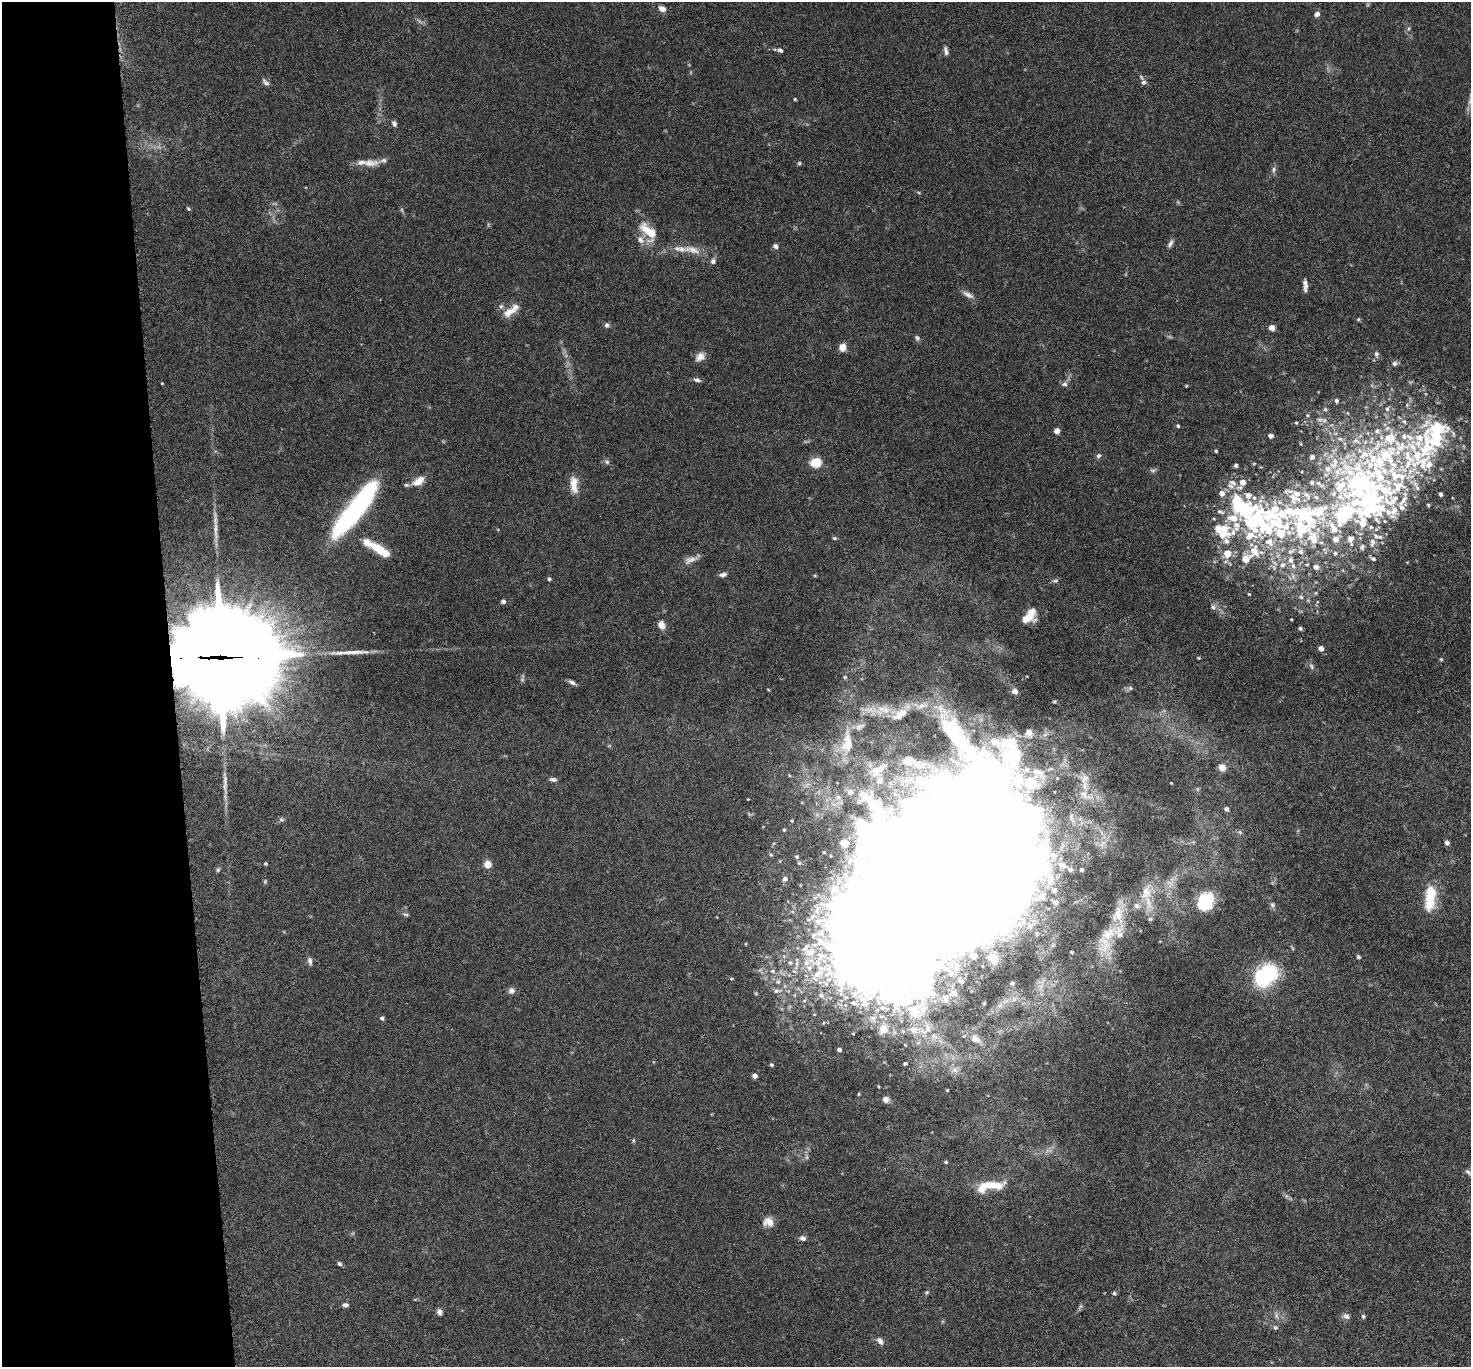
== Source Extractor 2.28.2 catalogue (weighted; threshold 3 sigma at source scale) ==
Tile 4 of 3 x 3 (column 1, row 2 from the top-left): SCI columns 5-1473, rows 1530-2894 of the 4415 x 4386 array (HDU 1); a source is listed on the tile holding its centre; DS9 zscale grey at full resolution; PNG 1473 x 1369 px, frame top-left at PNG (2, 2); no overlay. Shown black and unused: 12% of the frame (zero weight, under 3 of 6 exposures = <1% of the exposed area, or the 3 px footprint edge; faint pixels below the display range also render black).
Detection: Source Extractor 2.28.2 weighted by HDU 2 'WHT'; one run over the whole footprint, this tile lists its part. Background 0.0464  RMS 0.0023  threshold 0.00947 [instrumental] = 3 sigma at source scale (4.09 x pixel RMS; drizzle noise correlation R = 1.36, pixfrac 0.8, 0.05/0.05 arcsec/px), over >= 5 px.
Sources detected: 252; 4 too faint to see at this stretch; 7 inside a brighter object's white glare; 3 long thin detections or spike segments (spike, bleed or trail) — not listed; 53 inside a brighter listed object's ellipse — not listed separately; the other 185 listed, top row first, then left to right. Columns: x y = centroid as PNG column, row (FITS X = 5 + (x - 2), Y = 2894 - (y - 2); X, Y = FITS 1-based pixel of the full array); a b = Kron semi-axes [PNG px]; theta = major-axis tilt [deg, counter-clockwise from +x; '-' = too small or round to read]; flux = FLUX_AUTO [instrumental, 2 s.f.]
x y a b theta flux
662 8 8 6 -29 1.3
1317 14 7 6 - 0.69
780 50 7 5 -20 0.48
946 51 13 5 -77 0.75
265 82 12 5 -48 0.66
1144 82 7 6 - 0.65
795 99 4 3 - 0.2
394 123 8 5 -61 0.57
369 163 25 9 3 2.6
799 163 5 4 - 0.27
1273 169 8 5 76 0.57
188 209 5 4 - 0.26
648 231 31 15 -46 5.5
1170 243 12 5 61 0.69
775 246 7 5 -48 0.59
692 250 29 10 -12 3.4
713 261 7 6 - 0.65
1305 284 11 5 -78 0.91
968 295 17 6 -30 1.1
509 312 20 10 32 2.3
1358 319 5 4 - 0.25
607 325 7 6 - 0.5
1272 327 4 4 - 2.5
917 338 7 5 -72 0.46
842 347 8 7 - 1.8
1376 354 8 6 -79 0.54
700 357 13 10 33 1.5
1394 363 7 6 - 0.63
697 380 9 5 -15 0.63
162 383 3 3 - 0.2
1064 384 9 6 5 0.66
1336 401 5 4 - 0.49
1325 409 5 5 - 0.3
1348 413 4 3 - 0.16
1296 423 3 2 - 0.22
1178 426 4 4 - 0.35
1057 431 5 4 - 1.8
1271 436 4 4 - 1.2
1428 442 271 80 48 110
1216 451 4 3 - 0.28
1098 456 6 6 - 0.48
1384 459 112 50 17 67
607 462 7 6 - 0.47
816 462 9 8 - 4.8
1236 465 4 3 - 0.58
419 481 15 8 33 2.8
1242 482 6 6 - 1.8
1232 483 14 9 -35 1.7
574 485 22 9 -85 2.6
1222 493 6 6 - 1.5
1441 494 4 4 - 0.63
1254 498 6 5 - 0.48
1238 503 21 13 -57 10
1402 507 8 7 - 1
355 512 60 17 46 34
1220 512 11 5 -22 0.75
1305 516 53 21 -22 23
1233 518 12 10 58 3.5
1255 523 75 52 -17 49
1363 523 12 9 -89 2.6
1225 530 13 11 -80 3.1
1280 533 25 17 67 9.3
1380 537 7 5 -28 0.45
834 538 6 4 -2 0.3
1372 542 10 6 77 0.86
1362 547 8 6 77 0.46
380 550 26 8 -33 6.2
1254 551 18 13 -81 4
1291 551 11 7 33 1.2
1300 552 8 7 - 0.86
1227 553 6 6 - 3.4
1335 553 6 5 - 0.44
1373 559 6 5 - 0.43
690 560 19 8 23 1.4
1291 560 8 7 - 0.92
1283 565 9 7 40 1.2
1316 567 5 5 - 1.4
723 575 10 5 9 0.74
815 576 5 3 - 0.22
549 579 4 4 - 0.47
1055 581 8 6 11 0.48
1249 594 4 3 - 0.21
503 601 5 5 - 0.5
1213 607 6 6 - 0.52
1030 616 18 10 52 3.5
661 625 7 6 - 2
1300 628 4 3 - 0.45
1321 648 4 4 - 1.4
221 657 48 38 -7 3300
1441 659 4 4 - 0.24
1311 666 9 4 -67 0.51
845 677 5 4 - 0.23
522 680 6 4 0 0.34
572 682 9 5 -30 0.7
1130 688 5 5 - 0.34
1015 691 5 5 - 1.4
921 706 13 7 16 1.4
886 710 10 9 - 1.7
900 714 25 10 34 3
1029 733 9 8 - 2.1
847 743 33 18 82 6.7
908 761 7 6 - 4.3
1222 767 5 5 - 3.9
877 770 32 13 35 4.8
1027 770 12 9 22 2.1
553 779 8 5 -4 0.62
1085 779 15 14 - 3
1171 783 2 2 - 0.13
850 792 11 9 -27 1.7
1085 795 25 12 -31 4.3
838 797 8 7 - 0.97
1028 798 14 9 -38 2.4
1226 809 4 4 - 0.84
1072 817 18 7 -74 1.6
281 820 7 5 -32 0.39
792 820 4 3 - 0.16
784 830 4 3 - 0.24
1240 832 6 5 - 0.39
844 843 5 5 - 4.3
1447 843 5 5 - 0.69
943 847 112 61 69 2800
771 855 5 5 - 0.33
797 857 5 4 - 0.37
799 863 4 4 - 0.28
265 864 4 4 - 0.25
487 864 5 5 - 3.9
1062 865 17 9 -26 2.2
218 870 6 5 - 0.33
1081 870 5 5 - 0.49
785 879 7 6 - 0.88
1054 890 8 6 -24 1
1146 892 24 15 79 4.8
1041 896 8 7 - 2.1
1430 898 33 13 84 6.5
1055 902 8 7 - 0.66
1205 902 19 14 59 11
1272 905 8 6 -73 0.54
406 914 8 4 -9 0.36
813 916 10 8 32 1.3
1150 919 5 5 - 0.36
1023 921 12 7 -87 1.3
1030 926 9 6 16 0.8
1108 934 29 16 35 5.7
813 936 10 8 65 1.3
810 952 16 11 10 3.5
1071 952 3 3 - 0.29
973 956 4 4 - 1.4
1358 957 5 4 - 0.31
993 958 8 7 - 3.2
310 961 11 6 -81 0.71
790 962 7 6 - 0.68
809 968 9 8 - 1.4
772 971 6 5 - 0.38
1266 975 17 12 36 30
778 982 7 6 - 0.56
962 982 3 3 - 0.33
1012 983 7 6 - 0.61
511 991 9 8 - 0.84
776 991 8 6 13 0.66
821 995 10 8 -33 1.2
382 1018 4 4 - 0.56
883 1029 6 5 - 5
913 1030 10 9 - 1.8
964 1036 4 4 - 0.18
975 1039 10 7 -25 1.5
839 1050 4 4 - 0.7
905 1063 4 3 - 0.5
772 1065 4 4 - 0.44
755 1076 4 4 - 1.2
878 1086 3 2 - 0.17
886 1099 7 7 - 0.8
946 1162 5 4 - 0.28
1468 1172 10 5 -42 0.53
991 1186 37 11 9 6
769 1222 12 10 -14 2
803 1238 7 6 - 0.76
339 1264 6 5 - 0.41
927 1292 7 4 32 0.29
1114 1293 4 4 - 0.37
345 1305 7 5 -2 0.69
439 1312 6 5 - 1
1346 1316 10 7 -20 0.81
1363 1316 3 3 - 0.94
1275 1327 7 6 - 0.49
880 1341 11 7 -53 0.99
Overlapping masked pixels (flux is a lower limit): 1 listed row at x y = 221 657